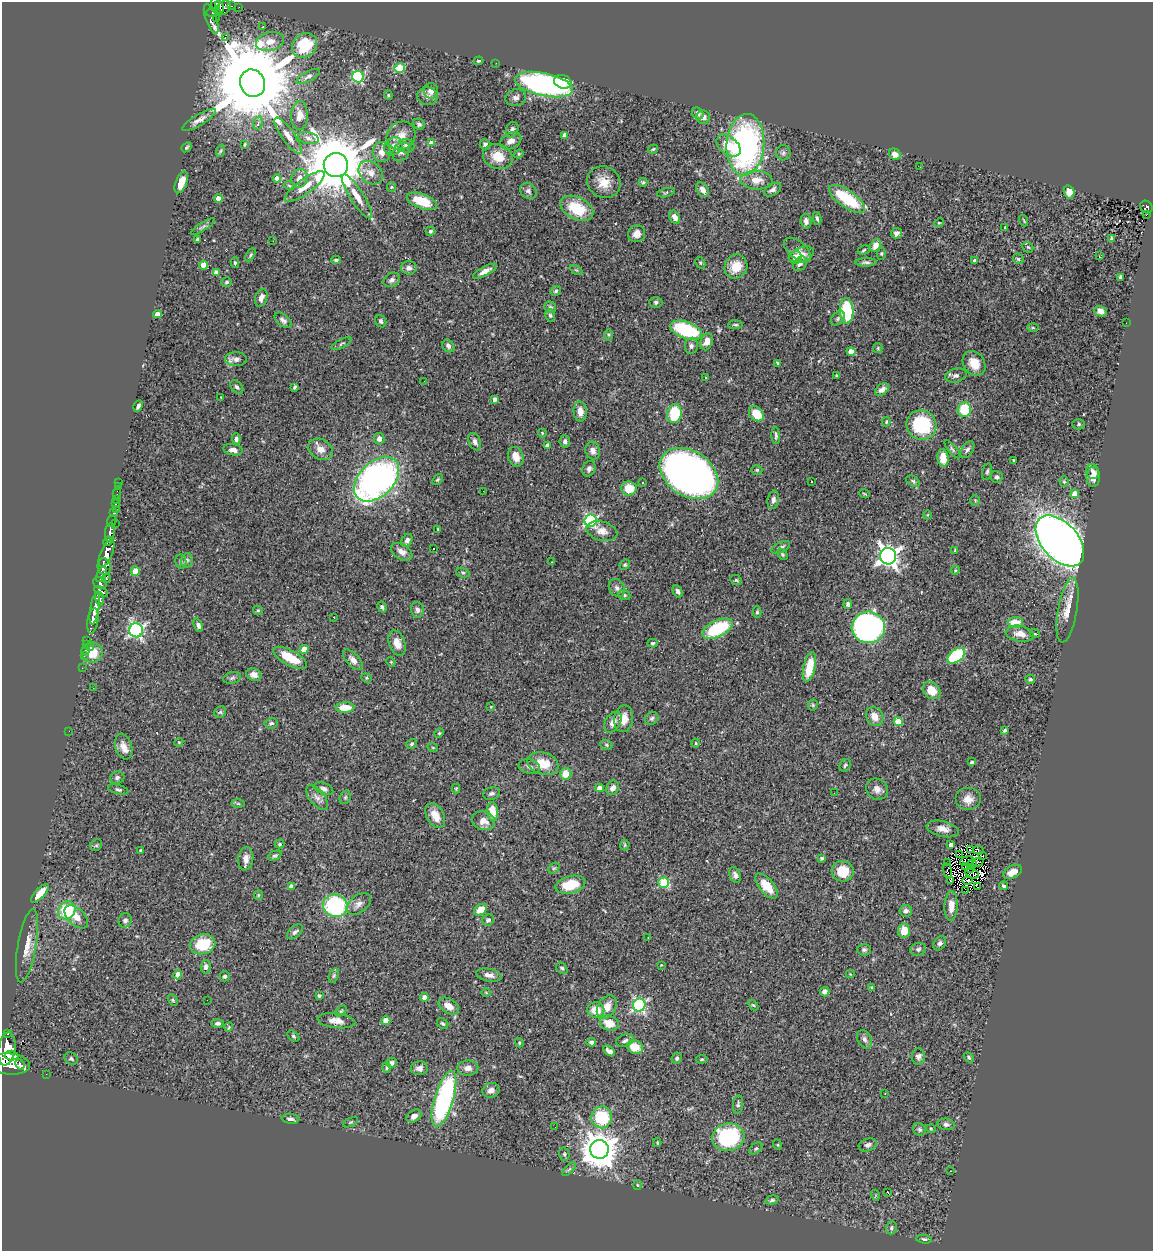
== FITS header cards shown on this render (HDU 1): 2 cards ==
NAXIS1  =                 1151
NAXIS2  =                 1249

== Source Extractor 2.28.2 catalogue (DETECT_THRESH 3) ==
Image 1151 x 1249 px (HDU 1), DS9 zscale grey, 1 PNG px = 1 image px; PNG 1155 x 1253 px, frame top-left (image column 1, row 1249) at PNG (2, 2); each listed source drawn as its Kron ellipse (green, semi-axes under 4 px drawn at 4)
Background 0.397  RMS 0.032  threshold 0.0961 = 3 sigma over >= 5 px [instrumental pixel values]
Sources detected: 448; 11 with non-positive FLUX_AUTO (blend fragments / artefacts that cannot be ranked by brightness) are neither listed nor drawn; the other 437 listed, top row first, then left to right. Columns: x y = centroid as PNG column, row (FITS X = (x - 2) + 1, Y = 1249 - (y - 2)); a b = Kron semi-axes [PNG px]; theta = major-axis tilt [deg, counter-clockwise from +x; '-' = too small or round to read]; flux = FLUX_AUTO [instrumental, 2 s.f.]
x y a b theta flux
215 4 6 4 -81 250
231 6 3 3 - 12
239 7 2 2 - 4.6
219 8 7 3 -83 170
224 8 8 6 46 240
213 12 7 4 8 150
216 18 2 2 - 5.4
211 19 16 5 -70 110
263 27 3 2 - 2.9
225 37 2 2 - 800
270 41 14 9 13 20
305 45 13 11 43 71
479 61 5 3 - 2.7
496 63 2 2 - 9.7
400 68 5 5 - 94
308 76 13 5 28 7.3
358 77 6 5 - 230
563 82 9 6 -17 57
253 83 14 12 -67 48000
544 84 30 11 -12 480
431 91 8 7 - 15
388 95 4 4 - 2.6
427 96 10 9 - 10
516 98 10 8 15 8.4
698 113 6 5 - 9.1
299 115 14 8 88 19
703 117 7 7 - 8.5
199 120 19 5 31 12
258 123 7 4 76 6.2
419 124 6 5 - 4.6
512 130 8 6 69 8.2
565 135 4 4 - 14
288 136 22 6 -55 18
401 136 15 13 45 24
308 138 10 6 -13 8.3
511 141 11 8 27 14
432 143 4 4 - 20
485 144 5 5 - 5.7
245 145 3 2 - 2.4
745 145 31 19 86 560
393 146 10 8 41 12
406 146 8 7 - 8.3
728 146 14 8 -40 39
186 147 6 4 41 3
653 149 5 3 - 2.6
220 151 6 4 70 3.1
382 152 10 9 - 16
401 152 10 8 55 9.8
783 153 7 7 - 5.6
519 154 5 4 - 2.8
895 154 6 5 - 14
498 157 15 12 -22 38
336 165 12 12 - 17000
920 167 3 2 - 2.5
371 173 13 10 -42 19
277 178 4 4 - 20
299 178 9 8 - 13
756 180 16 9 -3 27
181 182 11 5 68 26
604 182 17 15 -29 36
643 182 4 4 - 3
289 185 5 3 - 2
305 187 24 7 36 23
391 187 5 4 - 2.7
703 190 8 5 -55 13
773 190 9 5 32 7.3
528 191 9 7 -40 7.6
1069 192 7 5 -75 24
666 193 9 3 14 3.2
357 196 26 6 -57 29
218 198 4 4 - 23
847 199 21 8 -35 110
422 201 16 7 -19 62
1146 207 7 6 - 72
577 208 17 11 -27 78
1146 215 3 2 - 4
675 217 7 5 -61 11
817 218 7 3 -79 4.4
1024 220 6 2 -69 1.8
806 221 7 5 -87 9.9
939 223 5 4 - 2.1
203 227 14 3 32 4.7
1005 228 3 3 - 3.2
430 231 5 4 - 4.5
896 233 5 5 - 7.4
637 234 9 8 - 16
1111 238 4 3 - 2.7
197 239 4 3 - 3.9
273 241 2 2 - 1.1
875 245 7 5 63 17
1028 247 6 4 -41 3.4
797 250 16 8 -40 15
864 250 6 4 29 3.2
881 254 6 4 89 3.2
251 255 7 4 58 3.5
801 255 13 7 22 17
1099 256 3 2 - 2.2
795 257 6 5 - 22
1018 259 6 4 -44 3.1
336 260 4 3 - 3.3
974 261 4 3 - 8.3
866 262 10 4 2 5.6
235 263 5 4 - 3.1
700 263 6 4 -60 2.9
800 264 8 6 51 8
203 265 4 4 - 31
736 267 12 11 - 35
409 268 8 6 -2 8.7
576 270 6 4 -33 2.9
485 271 13 4 27 13
216 273 4 4 - 17
1120 277 4 3 - 4.3
392 280 9 6 32 8.3
226 282 5 4 - 3.5
556 291 5 5 - 4.4
261 298 9 6 72 13
656 302 6 5 - 4.7
550 307 6 5 - 4.5
846 311 12 7 -88 140
1100 311 6 5 - 10
157 314 4 4 - 18
550 315 6 5 - 3.7
838 318 8 5 47 5.3
283 320 10 6 -41 7.6
381 321 6 5 - 4.8
1126 323 2 2 - 2.2
735 325 7 3 4 3.2
1033 328 5 3 - 2.4
686 330 16 8 -20 170
608 335 6 4 -90 2.8
707 342 9 6 74 17
341 344 11 4 27 3.9
448 346 7 5 -51 6.1
691 346 8 6 83 6.9
878 348 5 4 - 2.7
851 351 4 4 - 30
236 359 11 7 -1 12
777 363 4 3 - 2.9
974 363 13 10 -56 29
837 375 3 3 - 2.8
956 376 11 6 14 8.1
705 377 2 2 - 1.8
424 381 2 2 - 1.2
237 387 8 5 -49 5.3
295 387 4 3 - 2.9
882 389 8 5 38 10
221 397 3 2 - 13
495 399 4 4 - 9.9
138 406 6 3 60 5.4
964 409 7 6 - 63
580 411 10 6 -86 16
674 414 9 7 80 97
756 414 8 6 -43 45
886 422 5 3 - 2.5
1079 424 6 5 - 3.5
921 425 15 14 - 140
542 433 4 3 - 1.8
776 436 8 3 -85 4.4
236 439 6 4 -86 5.9
379 439 6 5 - 9.6
565 441 6 5 - 6.8
475 442 9 6 -67 7.5
547 446 4 4 - 12
320 449 13 10 -28 18
952 449 11 4 -50 4.6
233 450 10 5 -10 11
967 450 9 5 57 7.3
593 451 9 7 -73 11
516 457 10 7 -71 21
943 458 9 5 -83 33
1014 460 3 3 - 1.8
589 469 8 6 65 7.8
757 470 5 4 - 3
1093 471 7 6 - 8.2
987 472 8 4 76 4.4
689 473 32 22 -33 1100
997 477 6 5 - 4.5
1093 477 10 6 87 21
377 479 27 17 45 870
437 480 6 4 49 3.3
812 481 3 2 - 2.7
913 481 7 5 -31 4.2
119 482 2 2 - 4.6
1064 482 5 4 - 2.8
643 483 3 3 - 4.6
118 486 3 2 - 3.1
629 488 7 7 - 38
483 491 2 2 - 3.2
117 493 5 2 - 9.9
864 493 5 3 - 1.8
1075 494 4 4 - 28
116 499 2 2 - 3.6
773 500 9 5 81 8.1
975 500 5 4 - 2.8
115 504 3 3 - 27
116 509 3 2 - 5.2
113 513 4 3 - 62
927 515 4 3 - 1.6
111 521 6 3 67 130
591 521 6 6 - 330
115 523 2 2 - 34
438 529 4 2 - 1.5
602 531 16 9 -15 19
110 532 9 5 82 740
407 540 7 5 59 6.8
108 541 5 3 - 210
1060 541 30 18 -48 2200
781 547 10 5 25 7.2
433 548 3 2 - 1.8
955 550 4 3 - 2.9
402 552 12 7 -33 14
106 553 15 5 67 1200
782 554 6 4 -50 2.7
888 556 8 8 - 1300
187 560 7 5 75 5.2
181 562 7 5 -78 4.2
552 562 2 2 - 2.1
625 565 5 4 - 2.9
104 567 8 6 -79 630
955 570 4 4 - 2.5
135 571 4 4 - 37
463 573 7 5 -16 3.6
101 574 8 4 64 210
107 578 5 3 - 91
736 580 6 5 - 3.2
100 583 7 5 -30 290
617 588 9 7 -55 8.7
101 591 8 4 -30 230
678 591 6 4 -61 6.9
624 595 6 5 - 3.5
99 599 7 4 -75 250
848 604 5 4 - 5.4
382 607 5 4 - 4.6
95 608 16 4 80 950
258 610 5 4 - 2.5
417 610 8 6 -84 6.7
1067 610 32 9 80 35
757 612 6 4 -89 3.9
334 617 3 2 - 5.7
93 621 13 5 80 820
1015 622 7 5 1 35
198 625 7 4 -68 6.3
868 627 16 15 - 570
717 629 16 8 26 140
136 630 7 7 - 520
1020 634 14 7 -10 22
1035 634 5 3 - 1.6
87 640 2 2 - 5
397 643 13 8 -71 21
653 643 5 4 - 3.4
87 644 2 2 - 10
90 647 2 2 - 33
304 649 4 4 - 32
85 650 3 2 - 5.7
92 652 10 10 - 44
84 656 3 2 - 5
956 656 10 6 37 150
290 658 19 7 -28 58
353 660 13 6 -47 11
391 662 5 4 - 2.6
809 667 15 6 77 62
82 668 2 2 - 6.3
254 675 7 6 - 12
232 678 9 5 11 5.5
366 678 5 4 - 2.9
1030 679 5 4 - 3.2
93 688 2 2 - 1.2
932 690 10 7 -46 35
813 705 5 5 - 2.7
491 706 4 3 - 1.5
345 707 9 5 1 35
220 712 6 5 - 3.7
875 716 10 8 -58 24
652 718 7 6 - 5.2
624 719 13 9 82 25
898 721 4 4 - 70
613 722 11 7 57 15
271 723 6 5 - 4.4
1005 730 4 3 - 3.2
69 731 2 2 - 21
439 733 5 4 - 2.5
179 742 4 3 - 1.9
696 743 4 4 - 2.3
411 744 5 4 - 3.4
606 745 6 5 - 3.5
124 746 13 8 -74 18
433 748 5 3 - 1.7
972 762 4 3 - 5.7
543 764 15 11 -16 46
845 765 6 5 - 4.1
529 766 11 7 -12 9.1
566 774 6 5 - 30
117 777 7 6 - 5.6
599 788 4 4 - 16
613 788 7 6 - 9.6
324 789 10 5 -22 8.6
456 789 5 4 - 2.2
877 789 11 10 - 13
118 790 10 4 -14 4.7
834 793 2 2 - 2.2
492 794 9 6 13 6.6
317 797 14 7 -51 13
345 797 7 5 69 3.7
968 799 13 11 0 19
238 804 7 4 -1 3.5
492 812 9 5 -85 44
435 816 13 8 -61 27
484 821 12 9 -19 17
943 829 16 7 -13 16
280 844 5 4 - 2.6
96 845 6 5 - 3.5
625 845 5 5 - 2.6
951 845 4 4 - 9.8
970 850 2 2 - 2.4
978 850 5 4 - 5.7
141 851 3 3 - 2.9
960 854 3 2 - 1.4
983 855 2 2 - 1.4
275 856 7 4 23 3.9
822 858 4 3 - 4.1
246 859 12 7 82 15
967 861 7 2 15 1.8
978 862 6 3 18 2.6
948 863 3 2 - 1.9
972 864 5 3 - 3.5
966 867 4 3 - 2.2
554 868 6 4 41 3.8
970 869 2 2 - 1.7
843 871 11 10 - 52
947 871 8 2 -77 3.2
1012 872 10 6 27 18
972 874 7 4 -16 2.9
735 875 8 5 -68 8.6
950 880 3 3 - 13
968 881 5 2 - 2
664 882 5 5 - 120
570 885 15 8 14 63
291 886 4 4 - 8.4
766 886 15 7 -50 40
1004 886 4 3 - 3.7
977 887 3 2 - 11
966 891 4 2 - 2.1
40 893 12 5 47 24
258 895 5 4 - 2.4
359 904 14 8 35 13
335 906 12 11 - 220
951 906 15 6 87 18
67 910 9 8 - 95
480 910 7 5 39 28
906 911 6 6 - 6.6
76 917 14 8 -43 23
125 920 7 6 - 7.6
488 920 6 5 - 4.4
904 931 7 6 - 28
295 932 9 5 41 6.6
648 937 2 2 - 1.1
940 943 7 5 57 5.9
203 944 13 10 13 81
27 946 37 9 80 33
918 949 8 6 16 5.4
864 950 7 6 - 4.8
661 965 3 2 - 1.9
206 967 6 5 - 7.4
562 968 6 5 - 4.1
850 974 4 4 - 1.8
178 975 4 4 - 24
489 975 13 6 -10 13
225 976 5 5 - 4.8
334 976 7 4 70 3.7
872 987 4 3 - 2.3
825 992 5 4 - 11
486 993 4 3 - 1.6
319 996 3 3 - 3.4
424 997 4 4 - 20
173 1000 6 4 -60 2.9
207 1000 2 2 - 9.1
639 1005 6 6 - 380
753 1005 6 4 -43 2.7
449 1006 11 7 -31 18
607 1007 12 9 59 27
596 1010 8 7 - 31
341 1011 6 4 44 2.9
336 1021 19 7 -7 18
386 1021 4 4 - 34
218 1023 6 4 1 4.6
609 1023 10 7 -20 32
443 1024 6 5 - 3.4
229 1027 5 3 - 1.8
7 1034 3 3 - 63
293 1036 7 4 -37 3.2
864 1039 10 6 -64 7.7
625 1041 9 6 21 6
591 1042 4 4 - 5.2
519 1043 5 3 - 2.3
635 1047 8 6 -22 37
7 1049 16 8 81 2300
609 1051 7 4 -38 11
11 1055 7 5 -3 670
918 1056 8 6 86 7.4
969 1057 6 4 -48 3.3
677 1058 6 5 - 4.4
71 1059 7 5 -36 4.4
702 1059 6 4 7 2.6
392 1063 5 5 - 6.2
10 1064 20 10 -6 2700
20 1064 5 4 - 210
387 1068 5 3 - 2.6
419 1068 8 7 - 11
468 1068 10 7 0 13
46 1074 2 2 - 5.3
491 1090 8 7 - 13
885 1093 3 2 - 1.8
444 1099 29 9 74 370
738 1104 9 5 83 5
414 1116 8 5 32 11
602 1117 11 10 - 120
290 1119 9 5 -7 5.8
351 1122 8 4 27 3.5
946 1124 8 5 -8 6.7
555 1127 2 2 - 1.5
920 1129 7 5 -45 5.1
931 1129 5 3 - 1.8
728 1137 16 13 9 250
657 1143 4 4 - 2.2
778 1145 5 3 - 2
868 1145 9 6 19 6.1
756 1148 7 5 40 3.7
599 1149 9 9 - 5100
564 1154 7 5 -76 4
569 1169 9 3 45 3.8
950 1171 2 2 - 1.2
637 1185 5 3 - 2
888 1193 3 2 - 28
875 1195 5 3 - 2.2
772 1200 7 4 15 3.7
891 1228 6 5 - 4.9
924 1239 8 4 -5 4.7
At the frame edge (FLAGS 8, measured only in part): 2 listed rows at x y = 215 4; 10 1064
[11 non-positive-flux detections neither listed nor drawn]